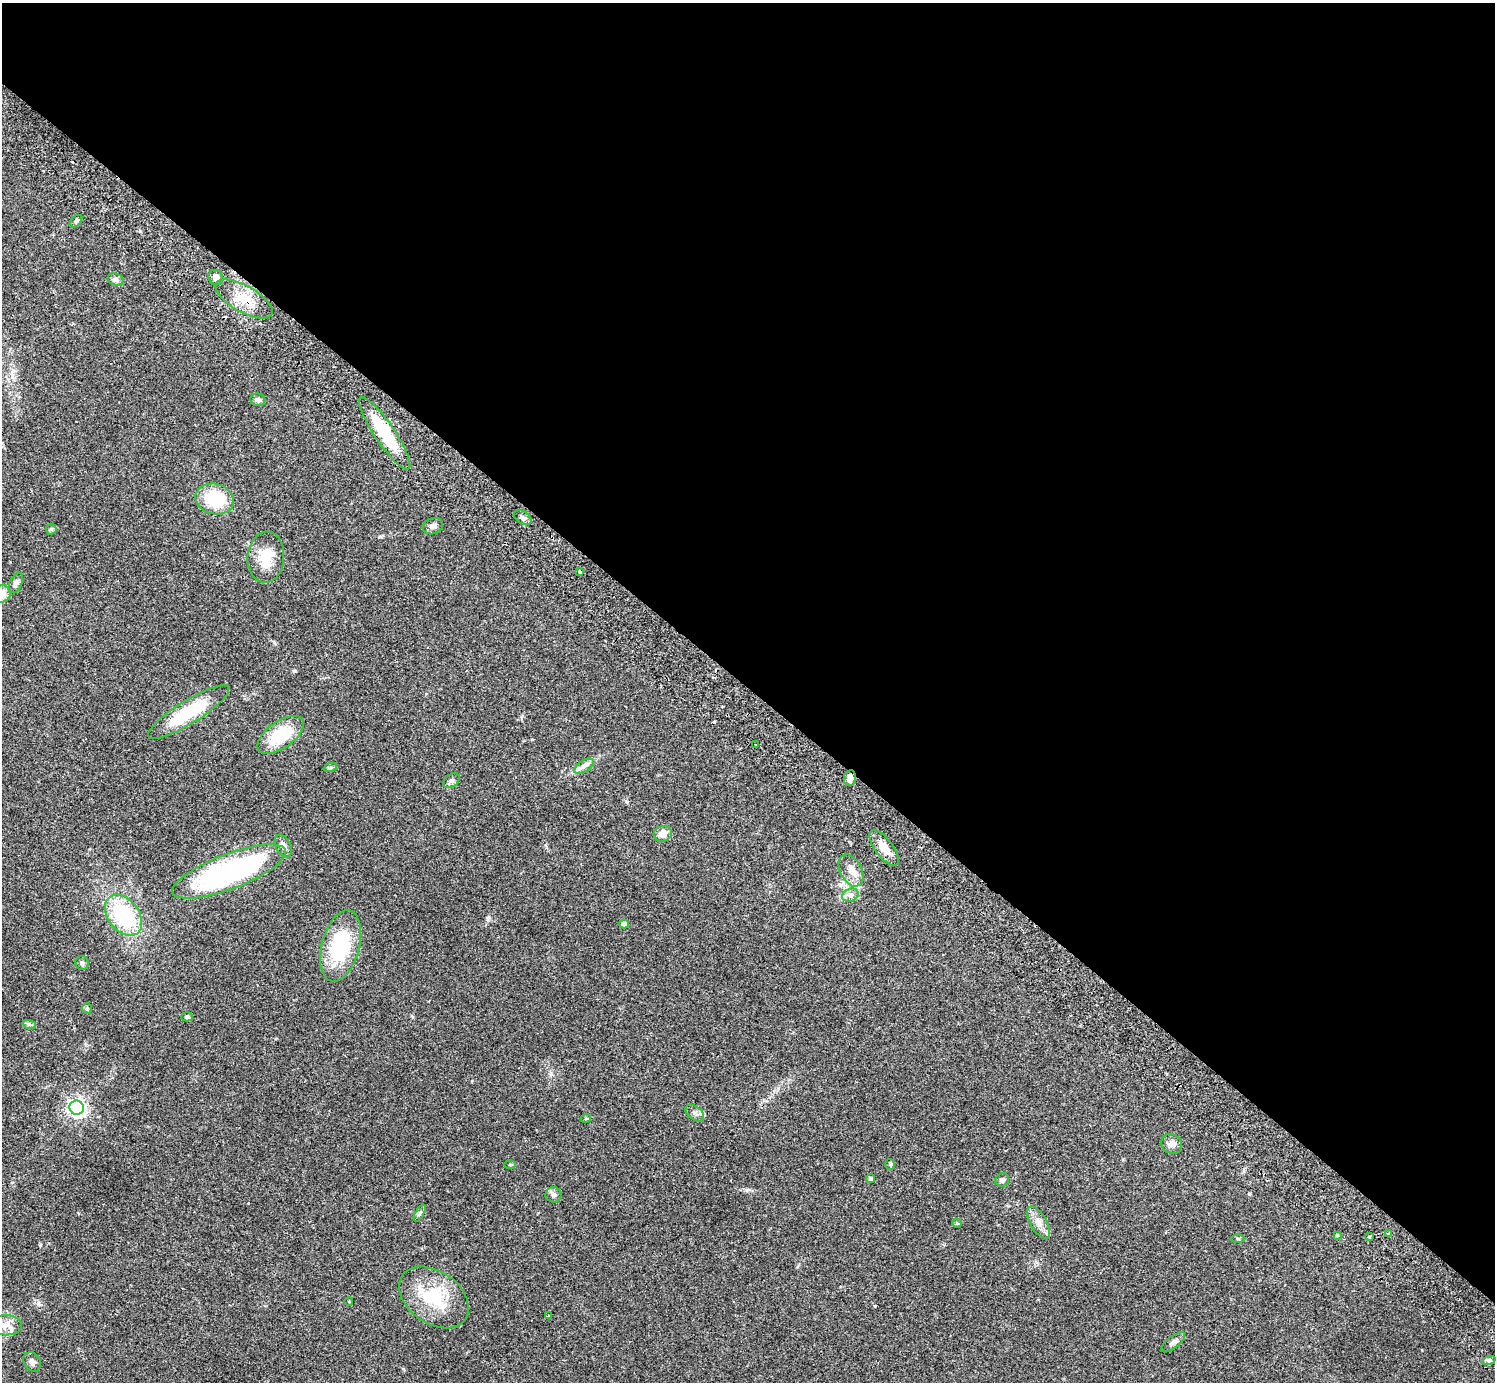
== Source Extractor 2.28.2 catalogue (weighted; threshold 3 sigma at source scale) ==
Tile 3 of 4 x 4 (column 3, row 1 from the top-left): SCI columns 3031-4523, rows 4347-5726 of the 6063 x 6071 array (HDU 1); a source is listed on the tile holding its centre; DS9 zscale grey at full resolution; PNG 1497 x 1384 px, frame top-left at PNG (2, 3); each listed source drawn as its Kron ellipse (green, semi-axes under 4 px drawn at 4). Shown black and unused: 50% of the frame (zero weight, under 2 of 3 exposures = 3% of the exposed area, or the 3 px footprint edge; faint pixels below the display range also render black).
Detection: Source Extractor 2.28.2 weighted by HDU 2 'WHT'; one run over the whole footprint, this tile lists its part. Background 0.0823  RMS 0.0059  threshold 0.0265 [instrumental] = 3 sigma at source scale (4.5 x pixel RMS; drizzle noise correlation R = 1.50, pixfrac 1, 0.05/0.05 arcsec/px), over >= 5 px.
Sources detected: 61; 3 cosmic-ray / hot-pixel residue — neither listed nor drawn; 1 inside a brighter listed object's ellipse — not listed separately; the other 57 listed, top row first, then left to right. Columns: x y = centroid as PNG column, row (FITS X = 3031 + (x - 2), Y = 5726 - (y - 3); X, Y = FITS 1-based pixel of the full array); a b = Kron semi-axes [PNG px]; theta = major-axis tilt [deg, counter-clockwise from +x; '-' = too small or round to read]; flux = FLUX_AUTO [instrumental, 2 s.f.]
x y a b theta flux
76 221 7 4 45 1
216 278 8 7 - 3.5
115 280 8 6 -17 2
244 299 32 13 -30 14
258 400 7 6 - 1.7
385 433 43 10 -56 29
215 499 19 15 -14 25
523 518 10 6 -30 1.9
433 526 10 8 22 2.2
51 529 5 5 - 0.9
266 557 25 18 85 15
580 571 3 3 - 2.1
16 583 11 6 64 2.1
2 594 9 8 - 5.1
189 712 47 11 32 31
281 735 27 13 35 24
756 745 2 2 - 0.54
584 766 11 6 32 2.3
330 768 7 4 19 0.88
850 778 8 6 81 3.1
451 781 9 6 37 1.6
663 834 9 8 - 4.5
283 846 12 7 -64 2.4
884 848 21 9 -52 8.1
851 870 17 11 -62 5.9
229 871 60 17 21 130
850 895 8 6 21 2
124 915 23 15 -52 41
624 924 4 4 - 3.4
341 946 36 19 74 39
82 963 7 6 - 1.7
87 1009 5 5 - 0.74
187 1017 6 4 1 1.1
29 1024 7 4 -18 1
77 1108 7 7 - 220
695 1113 11 6 -38 2.1
586 1118 5 3 - 0.49
1172 1144 11 9 -35 3.1
890 1164 5 4 - 0.9
510 1165 5 3 - 0.55
871 1178 4 4 - 1.3
1002 1180 7 6 - 1.6
554 1195 8 8 - 1.8
420 1213 9 4 60 1.1
1038 1222 18 8 -59 4.6
957 1223 5 4 - 0.6
1388 1233 3 3 - 0.8
1337 1235 4 3 - 0.64
1369 1237 3 3 - 0.87
1238 1239 7 3 -1 0.74
434 1297 38 26 -36 30
349 1301 4 3 - 0.4
548 1316 3 3 - 0.92
6 1325 16 10 -1 5.4
1173 1342 14 6 38 2.4
1489 1360 7 4 18 1.2
32 1362 10 8 -59 2.2
Overlapping masked pixels (flux is a lower limit): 3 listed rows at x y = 244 299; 385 433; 850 778
Isophote crosses this tile's border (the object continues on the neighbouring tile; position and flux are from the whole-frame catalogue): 1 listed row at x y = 2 594
Unlisted compact peaks at least as high as the median listed source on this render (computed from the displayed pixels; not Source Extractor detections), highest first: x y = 1249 1194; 294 671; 747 1190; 38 1303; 488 918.